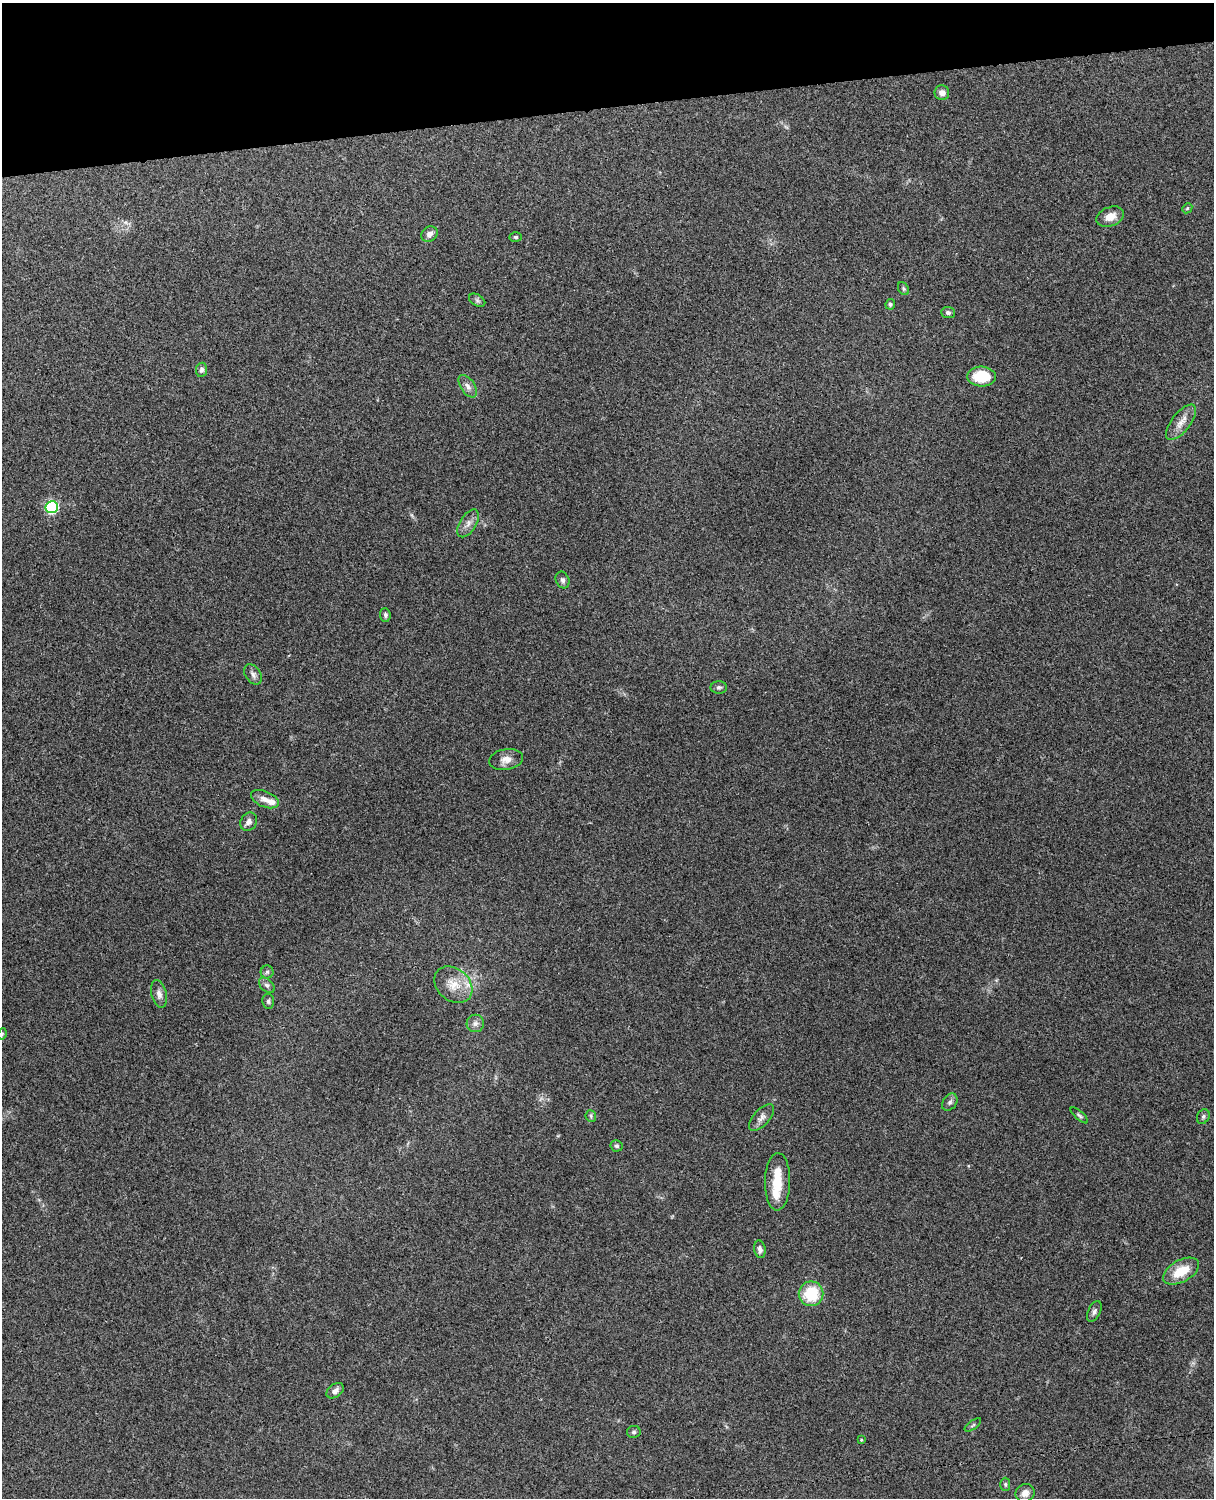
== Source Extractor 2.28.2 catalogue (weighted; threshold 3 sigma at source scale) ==
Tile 3 of 4 x 3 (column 3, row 1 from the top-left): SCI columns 2544-3755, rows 3156-4651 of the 5088 x 4928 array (HDU 1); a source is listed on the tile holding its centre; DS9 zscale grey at full resolution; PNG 1216 x 1500 px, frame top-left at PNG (2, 3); each listed source drawn as its Kron ellipse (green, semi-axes under 4 px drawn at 4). Shown black and unused: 7% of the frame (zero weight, under 3 of 4 exposures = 6% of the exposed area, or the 3 px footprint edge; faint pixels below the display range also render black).
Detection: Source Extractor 2.28.2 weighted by HDU 2 'WHT'; one run over the whole footprint, this tile lists its part. Background 0.216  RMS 0.0084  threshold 0.0376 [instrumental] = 3 sigma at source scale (4.5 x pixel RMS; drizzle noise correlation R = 1.50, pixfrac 1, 0.05/0.05 arcsec/px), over >= 5 px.
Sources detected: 50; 4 inside a brighter listed object's ellipse — not listed separately; the other 46 listed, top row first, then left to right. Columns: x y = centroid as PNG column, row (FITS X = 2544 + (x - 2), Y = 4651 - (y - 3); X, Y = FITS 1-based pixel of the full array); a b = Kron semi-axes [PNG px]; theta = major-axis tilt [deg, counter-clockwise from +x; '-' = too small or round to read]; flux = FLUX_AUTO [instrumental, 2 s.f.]
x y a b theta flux
942 93 7 7 - 4.2
1187 208 5 4 - 0.92
1110 217 14 9 21 7.5
429 234 8 7 - 3.8
516 237 6 4 -1 1.3
903 289 7 5 -58 1.4
477 300 9 5 -30 1.9
890 304 5 4 - 1.4
948 312 7 5 -5 1.9
201 370 7 5 82 2.5
981 377 14 10 -4 22
468 386 13 7 -56 4.2
1181 422 21 9 52 8.1
52 507 6 6 - 94
468 523 15 8 58 5.3
562 580 8 6 -67 2.6
385 615 7 5 -85 1.6
253 674 11 7 -55 3.2
719 687 8 6 1 2
506 759 17 10 10 6.9
265 799 15 7 -23 6.2
249 822 9 8 - 3.5
267 972 6 6 - 1.8
267 985 9 5 -44 2.5
453 985 21 16 -41 15
159 994 14 7 -77 4.2
268 1001 7 6 - 1.8
475 1023 9 8 - 3.4
2 1034 6 3 72 0.81
950 1102 9 7 54 2.3
1079 1115 11 4 -42 1.6
591 1116 6 5 - 1.2
1203 1117 7 6 - 1.7
762 1118 16 8 47 4.4
616 1146 6 5 - 1.5
778 1182 28 12 89 18
760 1249 9 5 -80 2.9
1181 1271 20 11 29 18
811 1294 12 12 - 30
1094 1311 11 6 65 2.5
335 1391 9 6 35 3.8
973 1425 9 3 36 1.3
634 1432 7 6 - 1.7
861 1440 4 3 - 0.8
1005 1484 6 5 - 1.4
1025 1493 10 9 - 5.7